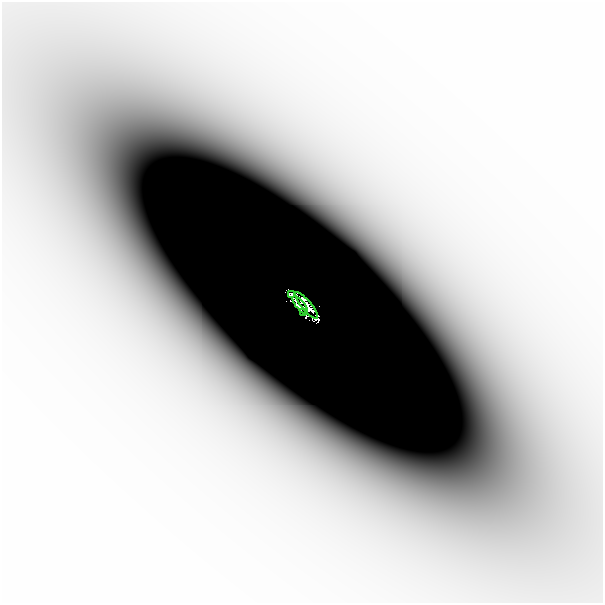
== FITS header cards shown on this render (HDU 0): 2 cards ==
NAXIS1  =                  601
NAXIS2  =                  601

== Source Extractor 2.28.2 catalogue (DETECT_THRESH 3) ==
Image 601 x 601 px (HDU 0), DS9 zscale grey, 1 PNG px = 1 image px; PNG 605 x 605 px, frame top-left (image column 1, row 601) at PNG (2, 2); each listed source drawn as its Kron ellipse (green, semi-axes under 4 px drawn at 4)
Background -4.67e-07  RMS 1.9e-07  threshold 5.60e-07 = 3 sigma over >= 5 px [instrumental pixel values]
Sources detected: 7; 3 with non-positive FLUX_AUTO (blend fragments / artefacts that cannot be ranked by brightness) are neither listed nor drawn; the other 4 listed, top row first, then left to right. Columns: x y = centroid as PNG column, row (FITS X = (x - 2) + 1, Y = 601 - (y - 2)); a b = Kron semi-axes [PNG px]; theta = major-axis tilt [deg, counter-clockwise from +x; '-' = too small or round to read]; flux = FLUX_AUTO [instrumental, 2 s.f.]
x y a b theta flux
291 294 3 2 - 0.013
300 305 11 4 -50 0.21
307 306 17 5 -51 0.07
303 313 3 2 - 0.0037
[3 non-positive-flux detections neither listed nor drawn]